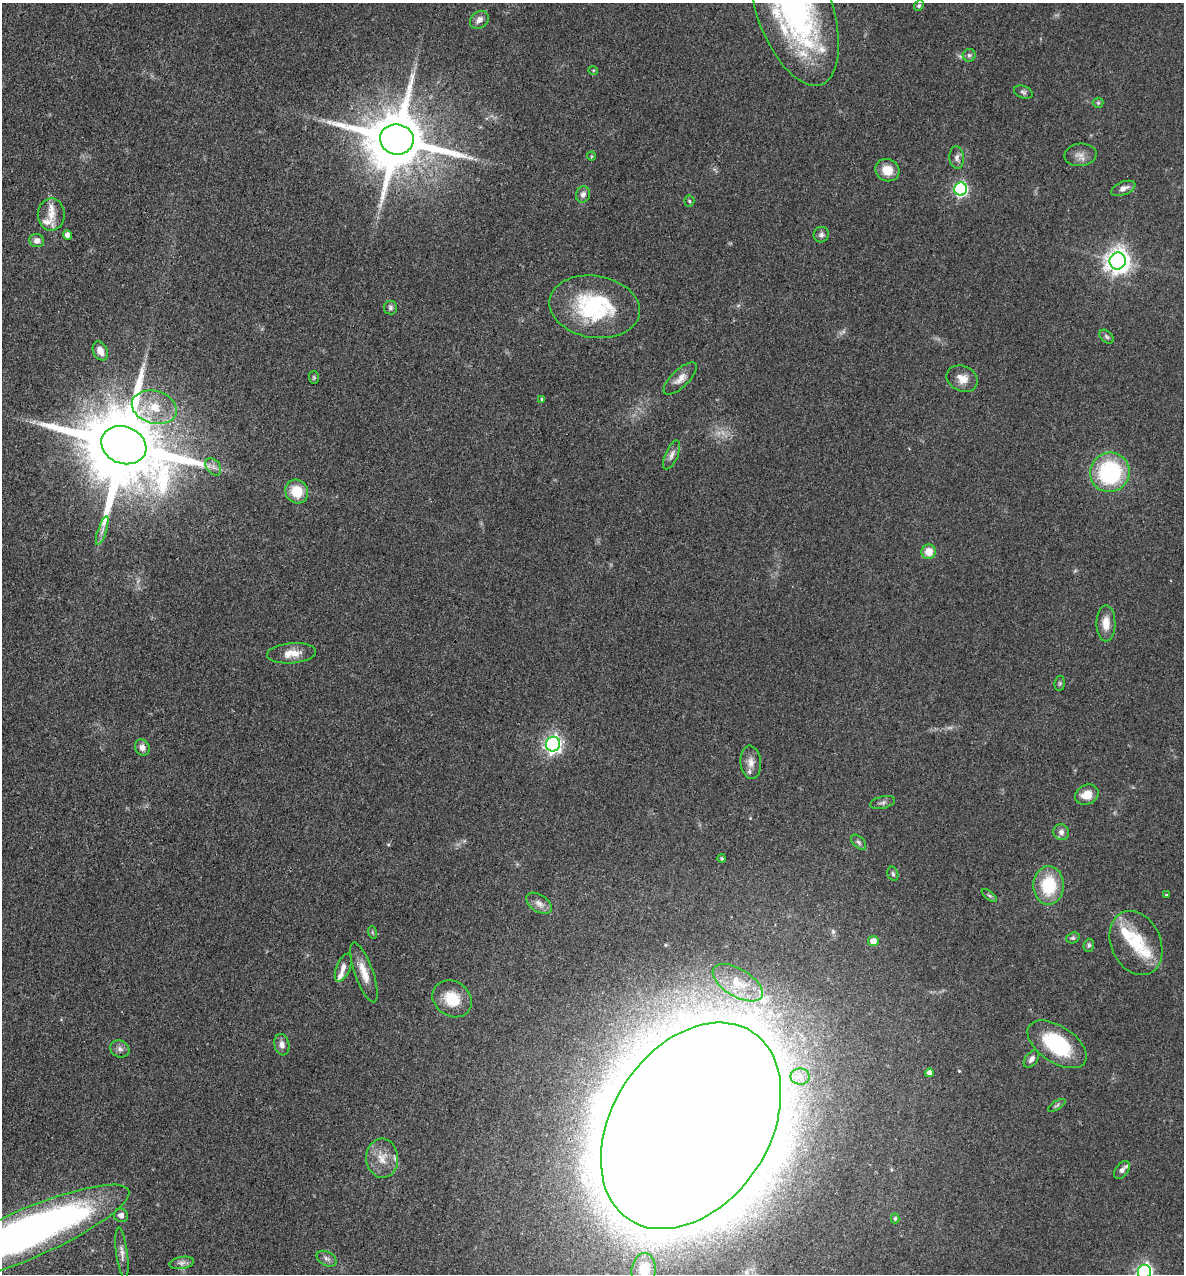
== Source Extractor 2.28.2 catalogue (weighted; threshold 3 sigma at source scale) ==
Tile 11 of 4 x 4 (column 3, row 3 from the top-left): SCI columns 2684-3865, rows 1343-2614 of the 5248 x 5228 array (HDU 1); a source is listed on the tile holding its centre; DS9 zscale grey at full resolution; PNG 1186 x 1276 px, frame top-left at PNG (2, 3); each listed source drawn as its Kron ellipse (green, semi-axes under 4 px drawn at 4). Shown black and unused: <1% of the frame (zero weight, under 3 of 4 exposures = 6% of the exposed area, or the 3 px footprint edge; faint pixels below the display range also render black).
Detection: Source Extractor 2.28.2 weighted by HDU 2 'WHT'; one run over the whole footprint, this tile lists its part. Background 0.0402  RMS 0.0049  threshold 0.0219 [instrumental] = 3 sigma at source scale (4.5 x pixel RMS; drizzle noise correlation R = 1.50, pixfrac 1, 0.05/0.05 arcsec/px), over >= 5 px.
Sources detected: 91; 3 too faint to see at this stretch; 1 inside a brighter object's white glare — neither listed nor drawn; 7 inside a brighter listed object's ellipse — not listed separately; the other 80 listed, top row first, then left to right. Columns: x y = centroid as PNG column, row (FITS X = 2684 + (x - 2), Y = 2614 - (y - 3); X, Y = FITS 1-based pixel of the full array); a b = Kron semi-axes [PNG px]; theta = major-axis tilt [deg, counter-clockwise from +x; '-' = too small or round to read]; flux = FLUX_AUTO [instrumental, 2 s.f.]
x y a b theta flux
919 6 6 4 50 0.78
794 8 81 38 -70 140
479 20 10 8 39 3
969 55 6 6 - 1.1
593 70 5 3 - 0.41
1023 92 10 6 -20 1.2
1098 103 5 5 - 0.72
397 139 17 15 -8 4400
1080 155 16 11 5 3.6
591 156 4 4 - 0.51
957 158 11 7 -85 2.1
887 170 12 11 - 7.1
1123 188 13 6 23 2.7
961 189 6 6 - 91
583 194 8 7 - 1.9
689 201 5 5 - 0.69
51 215 16 13 89 5.6
67 235 4 4 - 2.8
821 235 8 7 - 1.6
37 240 7 6 - 2.5
1118 261 8 8 - 420
594 307 45 31 -9 44
390 308 7 6 - 1.4
1106 337 8 5 -41 1
100 351 10 7 -65 3.7
314 377 6 5 - 0.64
680 379 21 8 44 4.2
962 379 16 12 -23 5.2
542 399 4 3 - 0.74
154 407 23 16 -16 13
124 445 23 18 -21 9100
672 455 15 6 66 2.4
213 467 10 6 -51 2.1
1110 472 20 19 - 53
297 491 12 11 - 11
102 531 15 4 71 2.2
929 552 7 7 - 6.5
1106 623 18 9 -90 5.6
291 653 25 10 4 6.7
1060 683 8 5 84 0.83
553 744 7 7 - 170
142 747 8 7 - 2.7
751 762 16 10 -83 4.2
1087 795 12 9 25 6
883 802 13 6 15 1.6
1061 832 8 7 - 2.4
859 842 9 5 -44 1.4
722 859 4 4 - 0.75
893 874 7 5 -74 0.99
1049 885 19 15 89 21
989 895 9 4 -38 0.97
1166 895 3 2 - 0.3
539 903 14 8 -34 3
372 932 6 4 -72 0.61
1073 938 7 5 19 0.95
873 941 5 5 - 4.1
1136 943 33 24 -65 20
1089 945 6 5 - 0.98
343 967 15 6 66 2.7
364 972 31 9 -70 7.5
738 983 28 14 -31 12
452 999 21 17 -35 12
1057 1044 33 18 -34 34
282 1045 11 7 -79 2.4
120 1049 10 8 -27 2
1031 1059 10 6 53 2.1
929 1073 4 4 - 2.7
800 1077 9 8 - 3.1
1057 1105 10 3 32 0.82
691 1126 112 78 57 10000
382 1158 19 16 -86 7.8
1122 1170 10 6 52 2.2
121 1215 7 7 - 2.1
895 1218 5 4 - 0.89
25 1235 113 25 23 340
122 1253 25 5 -82 2.9
327 1259 11 7 -28 1.8
182 1263 12 6 10 2
644 1270 17 12 84 16
1144 1272 7 6 - 140
Overlapping masked pixels (flux is a lower limit): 2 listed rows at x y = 124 445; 691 1126
Isophote crosses this tile's border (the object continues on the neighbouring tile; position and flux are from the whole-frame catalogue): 5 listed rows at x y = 794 8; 691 1126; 25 1235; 644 1270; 1144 1272